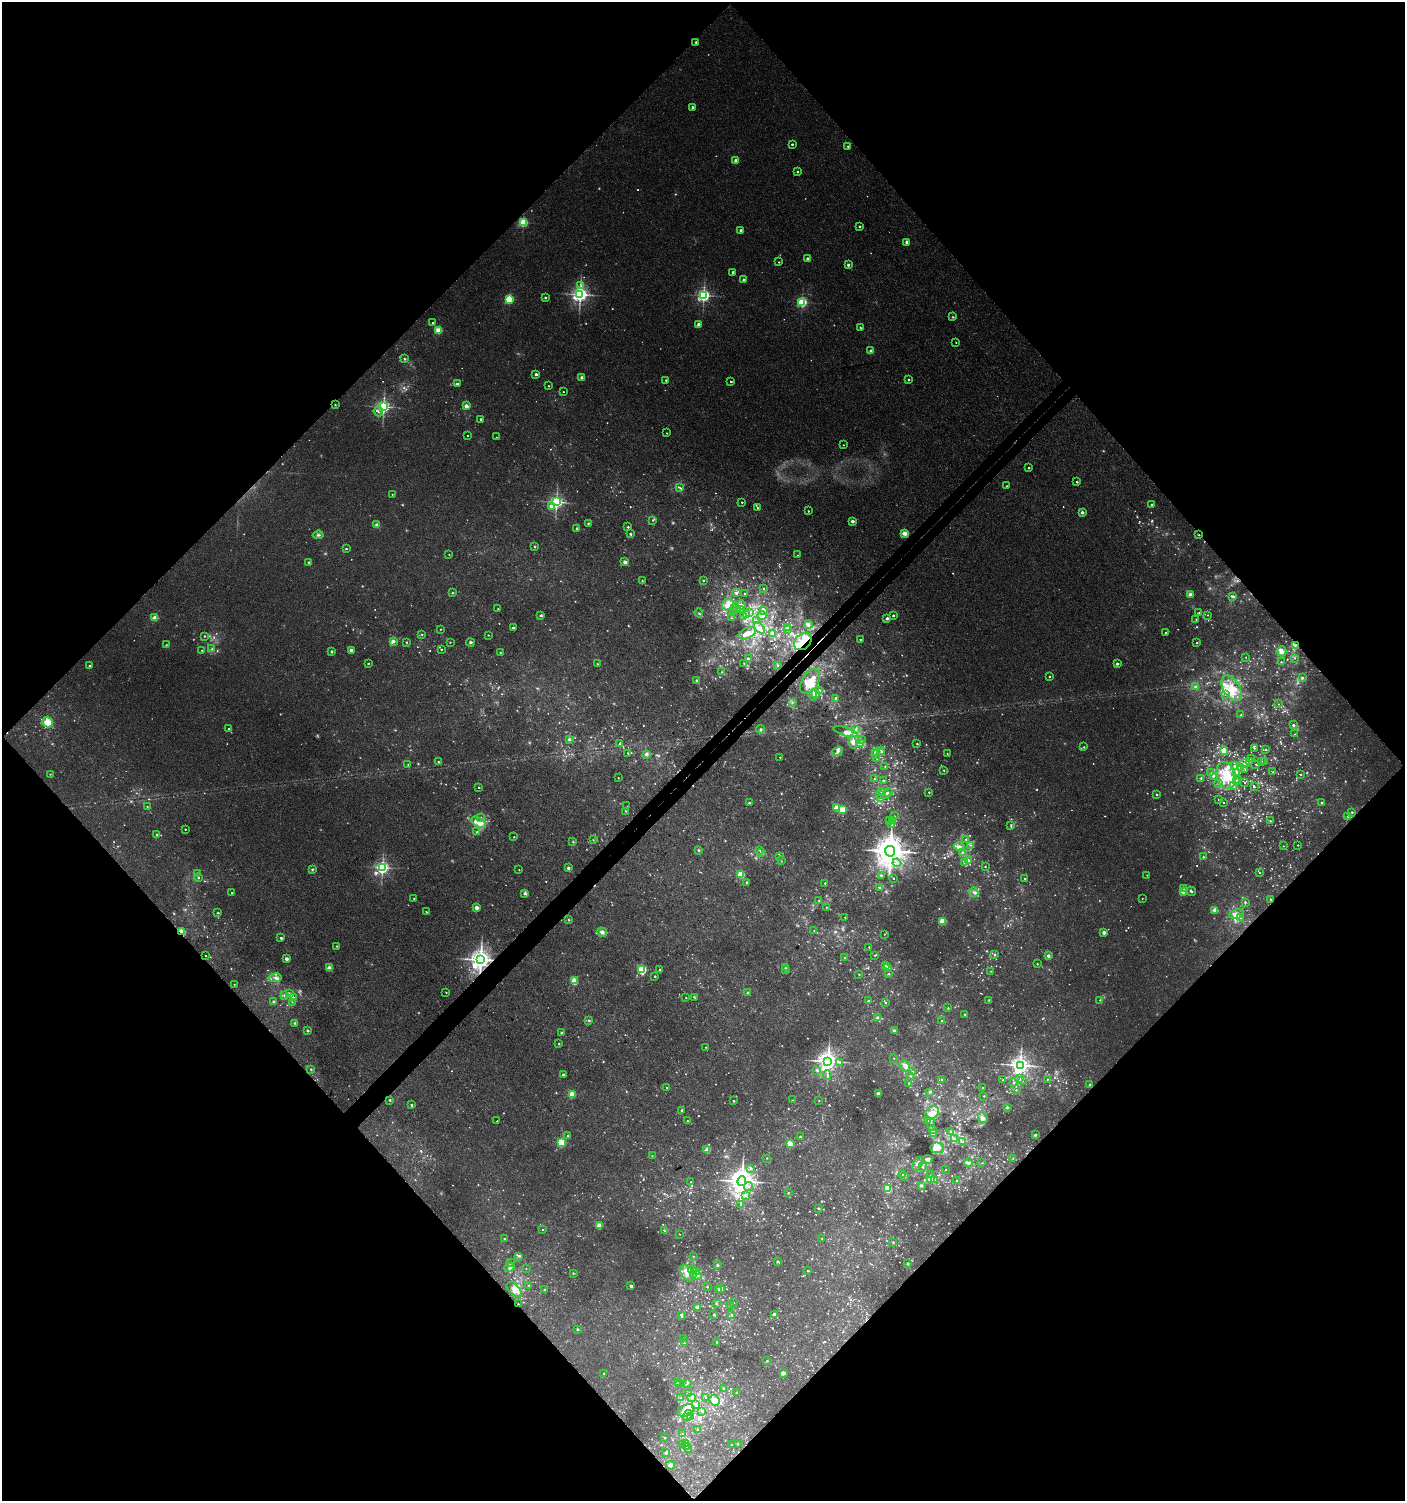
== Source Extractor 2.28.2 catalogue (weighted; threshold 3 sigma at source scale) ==
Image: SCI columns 206-5816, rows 34-6026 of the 6061 x 6086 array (HDU 1 of 3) = the unmasked area's bounding box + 8 px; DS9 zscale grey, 4 x 4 block average (1 PNG px = mean of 4 x 4 image px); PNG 1407 x 1503 px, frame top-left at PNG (2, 2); each listed source drawn as its Kron ellipse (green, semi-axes under 4 px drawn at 4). Shown black and unused: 51% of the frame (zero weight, under 3 of 4 exposures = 4% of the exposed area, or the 3 px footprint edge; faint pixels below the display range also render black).
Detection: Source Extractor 2.28.2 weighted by HDU 2 'WHT'. Background 0.00379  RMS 0.0021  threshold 0.00932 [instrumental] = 3 sigma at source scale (4.5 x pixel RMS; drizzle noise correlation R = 1.50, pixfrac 1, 0.0396/0.0396 arcsec/px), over >= 5 px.
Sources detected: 1913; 304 too faint to see at this stretch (4 x 4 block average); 2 inside a brighter object's white glare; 8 cosmic-ray / hot-pixel residue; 2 long thin detections or spike segments (spike, bleed or trail) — neither listed nor drawn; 61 coinciding with a brighter row at this scale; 116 inside a brighter listed object's ellipse — not listed separately; of the other 1420, all 500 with FLUX_AUTO >= 0.848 (the completeness limit of this list) listed and drawn (920 fainter detections not listed), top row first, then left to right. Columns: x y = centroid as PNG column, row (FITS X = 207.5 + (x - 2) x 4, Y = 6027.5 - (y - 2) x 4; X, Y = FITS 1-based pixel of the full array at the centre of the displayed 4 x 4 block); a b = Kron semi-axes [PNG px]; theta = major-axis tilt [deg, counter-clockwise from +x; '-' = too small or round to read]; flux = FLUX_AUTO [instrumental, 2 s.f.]
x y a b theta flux
696 42 2 2 - 3.9
692 107 2 2 - 7
792 144 2 2 - 4.4
848 146 2 2 - 2.9
736 160 2 2 - 21
797 172 2 2 - 4.2
523 222 2 2 - 150
860 227 2 2 - 3
741 230 2 2 - 10
907 242 2 2 - 16
808 259 2 2 - 14
779 262 2 2 - 1.7
848 265 2 2 - 3
733 272 2 2 - 3.7
744 280 2 2 - 9.5
581 286 4 2 - 1.8
580 294 3 3 - 660
704 295 2 2 - 370
545 297 2 2 - 3.3
509 299 2 2 - 110
802 302 2 2 - 190
953 317 3 2 - 1.3
432 323 2 2 - 1.7
698 324 2 2 - 16
860 327 2 2 - 1.6
438 330 2 2 - 69
956 342 2 2 - 1.5
871 351 2 2 - 18
405 359 2 2 - 5.6
536 374 2 2 - 8.6
582 378 2 2 - 21
666 380 2 2 - 1.3
908 380 2 2 - 1.3
731 382 2 2 - 3.9
457 384 2 2 - 4.2
549 386 2 2 - 1.5
563 392 2 2 - 1.1
335 405 3 2 - 0.97
466 406 2 2 - 24
383 407 2 2 - 420
378 412 5 2 - 1.7
481 419 2 2 - 2.7
667 433 2 2 - 1.3
467 436 2 2 - 1
496 437 2 2 - 0.91
843 445 2 2 - 0.91
1029 468 2 2 - 1.6
1077 482 2 2 - 4
1007 486 2 2 - 0.96
679 487 4 2 - 1.6
392 494 2 2 - 1.3
556 502 2 2 - 450
742 502 2 2 - 2.5
1151 505 2 2 - 4.8
551 507 3 3 - 2.5
757 508 2 2 - 0.95
808 511 2 2 - 2.1
1082 512 2 2 - 12
653 520 2 2 - 1.1
852 521 2 2 - 12
588 523 2 2 - 1.2
376 525 4 3 - 2.6
628 527 2 2 - 2.1
577 529 3 3 - 3
904 533 2 2 - 33
630 534 3 2 - 1.9
318 535 5 3 - 2.9
1199 535 2 2 - 0.97
535 546 3 2 - 1.2
346 549 2 2 - 2.1
449 555 2 2 - 0.85
797 555 2 2 - 8.7
309 562 3 3 - 1.7
625 562 2 2 - 20
642 580 3 2 - 0.92
703 580 2 2 - 3.7
763 589 2 2 - 1.5
452 593 2 2 - 1
736 593 3 3 - 2.3
745 594 2 2 - 2.5
1190 594 2 2 - 21
1233 596 2 2 - 4.4
728 605 6 5 - 8.4
741 605 5 3 - 6.7
736 608 5 3 - 3.7
498 609 2 2 - 1.8
741 610 2 2 - 1.5
734 611 2 2 - 2.2
764 611 4 2 - 2.1
750 612 2 2 - 1.5
699 613 4 2 - 1.3
1199 613 2 2 - 1.4
541 615 3 3 - 2
747 615 2 2 - 1.1
893 615 2 2 - 3.8
1208 615 2 2 - 1
744 616 2 2 - 1.1
762 616 4 2 - 2.8
155 618 2 2 - 45
731 618 2 2 - 0.86
887 618 2 2 - 9.4
1196 619 2 2 - 1
757 620 2 2 - 0.91
808 625 4 3 - 3.4
788 627 2 2 - 1.3
513 628 2 2 - 7.8
759 628 6 3 -44 5.2
440 629 2 2 - 1.1
787 629 3 2 - 8.6
1165 632 2 2 - 1.3
747 633 9 5 27 11
772 633 3 3 - 2.4
422 634 2 2 - 1.1
488 635 2 2 - 1.5
204 636 2 2 - 2.4
860 639 2 2 - 1.2
394 641 4 4 - 3.5
407 642 2 2 - 0.88
450 642 2 2 - 0.96
470 642 4 3 - 2.5
803 642 10 7 44 18
1197 643 2 2 - 1.9
166 645 3 2 - 1.1
1295 645 3 2 - 1.6
212 649 3 2 - 1.3
441 649 2 2 - 1.2
202 650 2 2 - 1.3
351 650 2 2 - 16
331 651 2 2 - 1.9
1282 651 5 4 - 6.4
500 653 2 2 - 1.3
1246 657 2 2 - 0.89
1295 658 2 2 - 0.88
749 659 2 2 - 3.6
1281 662 2 2 - 1.5
368 663 2 2 - 2.1
744 663 2 2 - 0.88
597 664 3 2 - 0.98
1117 664 2 2 - 8.2
778 665 3 2 - 1.4
90 666 2 2 - 3.4
722 672 2 2 - 0.87
1049 677 2 2 - 1.5
1302 678 4 3 - 2
697 681 2 2 - 10
810 682 14 8 59 23
1195 687 2 2 - 1
1232 688 14 8 -59 26
819 690 2 2 - 4.9
815 693 2 2 - 24
1225 694 2 2 - 1.3
813 695 5 3 - 3.3
836 698 2 2 - 4
792 702 3 2 - 1.1
1279 704 2 2 - 1.1
1241 715 2 2 - 3
47 722 6 5 - 16
1293 725 2 2 - 6.2
229 729 2 2 - 3.7
760 729 4 3 - 2.3
855 730 4 2 - 3.4
846 732 13 4 -18 7.2
1295 734 2 2 - 0.86
569 739 2 2 - 8.8
861 740 3 2 - 1.2
853 742 6 4 -75 5.5
860 743 2 2 - 1.5
620 744 3 2 - 1.7
917 744 2 2 - 1.8
1084 747 2 2 - 0.98
1254 748 2 2 - 1.5
881 750 3 2 - 1.3
1266 750 2 2 - 2.2
1224 751 4 3 - 11
837 752 6 3 28 4.3
875 752 3 2 - 1.5
628 753 2 2 - 1.8
881 753 2 2 - 1.7
646 754 2 2 - 11
947 754 2 2 - 0.85
875 755 3 2 - 0.91
780 757 2 2 - 1.1
877 758 2 2 - 1.3
1251 759 2 2 - 3
1249 761 2 2 - 0.89
1261 761 2 2 - 0.9
1265 761 2 2 - 3
438 762 2 2 - 2.4
408 764 3 2 - 0.89
1244 764 5 3 - 5.6
1256 764 2 2 - 1.6
1234 766 2 2 - 4.2
885 767 2 2 - 0.99
1240 767 3 3 - 25
1245 769 3 2 - 0.93
944 770 2 2 - 1.2
1237 772 3 3 - 4.2
1273 772 2 2 - 0.93
1210 773 2 2 - 2.8
50 774 2 2 - 0.9
1301 774 2 2 - 2.2
1226 775 13 9 -74 27
1213 776 2 2 - 3.9
618 778 2 2 - 1
1201 778 2 2 - 1.6
874 779 2 2 - 2.4
883 780 2 2 - 2.2
1237 780 2 2 - 1.2
1236 782 2 2 - 0.91
1244 782 2 2 - 0.88
1218 783 2 2 - 0.86
1234 786 2 2 - 1.1
1254 787 2 2 - 1.4
479 788 2 2 - 2.5
882 792 3 2 - 1.2
929 792 2 2 - 1.7
889 793 2 2 - 1.6
880 794 3 2 - 1.1
886 794 3 2 - 1.4
1156 794 2 2 - 3.5
880 799 2 2 - 1.1
1219 799 2 2 - 1.5
1224 802 2 2 - 1
749 803 2 2 - 4.4
1322 803 2 2 - 2.9
627 806 2 2 - 1.6
147 807 2 2 - 0.93
837 808 2 2 - 54
842 810 2 2 - 62
626 811 3 2 - 0.95
1352 812 2 2 - 2.8
894 816 2 2 - 0.96
1348 816 2 2 - 1.5
480 817 2 2 - 1.5
889 821 2 2 - 1.1
893 821 2 2 - 0.97
1270 821 3 2 - 1.2
478 822 8 4 -31 12
891 824 3 2 - 1.1
1011 826 2 2 - 1.5
185 829 2 2 - 1.6
477 832 2 2 - 1.4
157 835 2 2 - 1.9
514 837 2 2 - 1.3
966 839 2 2 - 1.9
593 840 2 2 - 0.93
573 842 3 2 - 1.1
971 845 2 2 - 1.1
1298 845 2 2 - 1.6
1283 846 2 2 - 1.2
959 847 5 4 - 5.4
698 850 3 3 - 1.3
760 850 3 2 - 0.98
890 851 5 5 - 2700
762 853 2 2 - 1.5
962 853 2 2 - 0.93
780 856 2 2 - 1
1203 857 3 2 - 1.1
781 861 3 2 - 0.98
968 861 3 3 - 3.2
897 863 4 3 - 3
964 863 2 2 - 1
985 866 2 2 - 1.4
382 867 2 2 - 390
568 868 2 2 - 11
312 869 3 3 - 1.4
519 870 2 2 - 1
197 873 2 2 - 1.2
1259 873 2 2 - 0.96
741 875 2 2 - 84
881 875 3 2 - 1.3
1147 875 2 2 - 1.1
198 877 2 2 - 1.6
893 878 2 2 - 0.91
1024 878 2 2 - 0.94
747 882 2 2 - 6
825 883 2 2 - 3.6
880 888 2 2 - 1.7
1184 888 3 2 - 1.1
1191 891 5 2 - 2
974 892 5 3 - 2.8
1183 892 2 2 - 25
231 893 2 2 - 1.2
525 893 4 3 - 2.6
1142 898 2 2 - 0.94
414 899 3 2 - 1.2
1270 899 3 2 - 1.3
819 900 2 2 - 1.4
1245 902 3 2 - 1.2
826 907 2 2 - 0.96
476 908 2 2 - 23
1215 910 2 2 - 34
426 912 2 2 - 1.6
218 913 2 2 - 2.2
1236 914 7 4 13 5.6
845 917 2 2 - 1.3
1241 918 2 2 - 1.2
568 919 3 2 - 0.98
942 921 2 2 - 77
814 931 2 2 - 0.88
181 932 2 2 - 96
602 932 5 4 - 5.3
1104 932 2 2 - 19
884 934 2 2 - 1
281 938 2 2 - 5.6
336 946 2 2 - 1.6
869 947 2 2 - 1.5
995 954 2 2 - 1.9
205 955 2 2 - 1.1
875 955 2 2 - 1.7
1048 956 3 2 - 3.6
844 958 2 2 - 1.1
286 959 2 2 - 19
480 960 3 3 - 1300
1037 964 2 2 - 1.9
885 965 2 2 - 0.92
329 968 2 2 - 37
785 968 2 2 - 1.5
887 968 3 2 - 5.5
642 969 2 2 - 180
660 969 2 2 - 1.7
786 970 2 2 - 6.8
991 971 2 2 - 0.93
859 974 2 2 - 0.99
889 974 2 2 - 1.5
655 976 2 2 - 2.1
275 978 6 4 10 4.3
574 981 2 2 - 89
234 984 2 2 - 1.1
446 992 2 2 - 1.3
289 993 2 2 - 3.6
748 993 3 3 - 2
284 996 2 2 - 0.9
694 997 4 2 - 1.2
293 998 2 2 - 3.4
686 998 2 2 - 1.5
868 1000 3 2 - 1.3
989 1000 2 2 - 0.86
1100 1000 2 2 - 1.5
274 1002 2 2 - 13
292 1002 2 2 - 0.92
885 1003 2 2 - 0.88
948 1008 2 2 - 1.1
965 1014 3 2 - 1.5
878 1018 2 2 - 21
589 1020 3 2 - 1.3
942 1020 2 2 - 1.1
295 1023 3 2 - 1.4
894 1030 3 3 - 2.2
308 1031 3 2 - 1.5
562 1033 3 2 - 1.5
559 1044 2 2 - 0.99
706 1047 2 2 - 1
894 1058 2 2 - 0.98
828 1061 3 3 - 1100
840 1062 2 2 - 1.2
1020 1065 3 3 - 910
905 1066 5 5 - 6.2
311 1069 2 2 - 1.2
817 1070 3 3 - 1.7
913 1071 2 2 - 2.3
563 1074 2 2 - 5.7
827 1075 5 2 - 2.4
910 1076 3 2 - 0.96
942 1079 2 2 - 1.6
1020 1079 4 2 - 1.7
1047 1079 2 2 - 1.6
1003 1080 2 2 - 2.6
1022 1081 3 2 - 1.2
1014 1082 2 2 - 1.9
909 1083 2 2 - 1.4
1090 1085 2 2 - 8.5
667 1087 2 2 - 1.8
982 1088 2 2 - 1.4
1016 1090 2 2 - 1.7
929 1092 2 2 - 0.94
878 1093 2 2 - 16
572 1094 2 2 - 76
984 1096 2 2 - 1.4
390 1100 2 2 - 3
793 1100 2 2 - 0.87
734 1101 3 2 - 1
819 1101 2 2 - 1.2
412 1105 2 2 - 5.1
1007 1107 2 2 - 7.9
682 1110 2 2 - 4.2
932 1113 8 5 35 16
983 1118 5 3 - 4.1
927 1120 4 2 - 1.2
497 1121 2 2 - 4.7
687 1121 2 2 - 0.96
931 1122 3 2 - 0.9
932 1130 4 3 - 2.6
951 1132 2 2 - 1.7
934 1134 4 3 - 3.1
1035 1135 3 3 - 2.1
568 1136 2 2 - 3.9
800 1137 2 2 - 1.2
954 1138 3 2 - 1.4
561 1142 2 2 - 120
963 1142 2 2 - 1.1
790 1144 2 2 - 75
937 1148 7 5 -8 9.3
707 1150 2 2 - 39
652 1156 2 2 - 1.1
767 1158 2 2 - 1.4
1013 1158 2 2 - 0.89
928 1159 5 2 - 2.7
968 1163 4 3 - 3.3
982 1163 2 2 - 0.89
918 1164 7 4 59 7.2
923 1166 3 2 - 1.2
751 1168 2 2 - 2
946 1170 2 2 - 1
930 1174 3 2 - 0.92
902 1175 2 2 - 1.7
904 1176 2 2 - 1.1
931 1178 3 2 - 2.1
934 1180 3 2 - 1.5
742 1181 5 4 - 2000
957 1181 2 2 - 2.8
691 1182 2 2 - 1.4
922 1185 4 3 - 2
748 1186 4 3 - 2.7
888 1189 2 2 - 97
788 1193 2 2 - 3
745 1195 2 2 - 5.4
740 1204 4 2 - 1.3
818 1208 3 2 - 1.3
599 1226 2 2 - 35
542 1230 2 2 - 1.8
664 1231 3 2 - 0.89
679 1234 2 2 - 1.2
504 1239 3 2 - 1.2
822 1239 2 2 - 1
893 1242 3 2 - 1.4
518 1256 4 2 - 1.9
693 1256 3 2 - 0.85
778 1261 3 2 - 1.1
510 1263 4 2 - 1.1
907 1264 3 2 - 1.3
717 1265 3 3 - 1.5
509 1267 5 3 - 3.2
526 1269 2 2 - 0.85
692 1270 4 3 - 3.1
808 1271 2 2 - 3.3
697 1272 2 2 - 1.1
573 1273 2 2 - 1.2
687 1273 9 5 -55 10
694 1275 4 3 - 3.4
698 1276 3 2 - 1.3
529 1285 2 2 - 1.1
631 1286 3 2 - 2.8
707 1287 2 2 - 2.4
721 1288 2 2 - 23
514 1289 9 5 -44 9.9
719 1289 2 2 - 1.2
544 1290 2 2 - 1.1
734 1302 2 2 - 1.1
716 1303 2 2 - 1.2
518 1304 2 2 - 0.99
731 1306 2 2 - 1.2
697 1307 2 2 - 7.8
714 1315 3 2 - 1.1
732 1315 2 2 - 2.6
774 1315 3 2 - 5.9
682 1316 3 2 - 2.2
578 1329 2 2 - 6.2
683 1338 2 2 - 3
717 1342 2 2 - 1.4
684 1343 2 2 - 1.2
767 1361 2 2 - 3.4
783 1373 4 3 - 4.8
604 1374 2 2 - 0.89
677 1383 2 2 - 0.97
687 1383 4 2 - 1.2
679 1384 2 2 - 0.86
724 1388 2 2 - 1
737 1393 3 2 - 1.2
688 1394 2 2 - 4.3
692 1397 2 2 - 1.9
705 1397 2 2 - 1.1
681 1398 3 2 - 1.1
714 1400 6 4 -67 14
696 1405 3 2 - 2
686 1410 9 5 23 11
701 1411 2 2 - 0.86
687 1416 6 3 55 4
691 1416 3 2 - 4.1
698 1429 2 2 - 1.9
682 1433 2 2 - 1.1
665 1438 2 2 - 1.1
686 1443 2 2 - 3.5
738 1444 2 2 - 1.2
683 1445 2 2 - 1.8
731 1445 3 2 - 1.1
686 1447 3 2 - 1.9
688 1450 2 2 - 1
666 1452 2 2 - 1.4
671 1465 4 4 - 4.2
Overlapping masked pixels (flux is a lower limit): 6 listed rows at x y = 1199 535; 803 642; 1295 645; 181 932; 480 960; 518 1304
Diffuse or blended objects may show on this block-average render without a row.